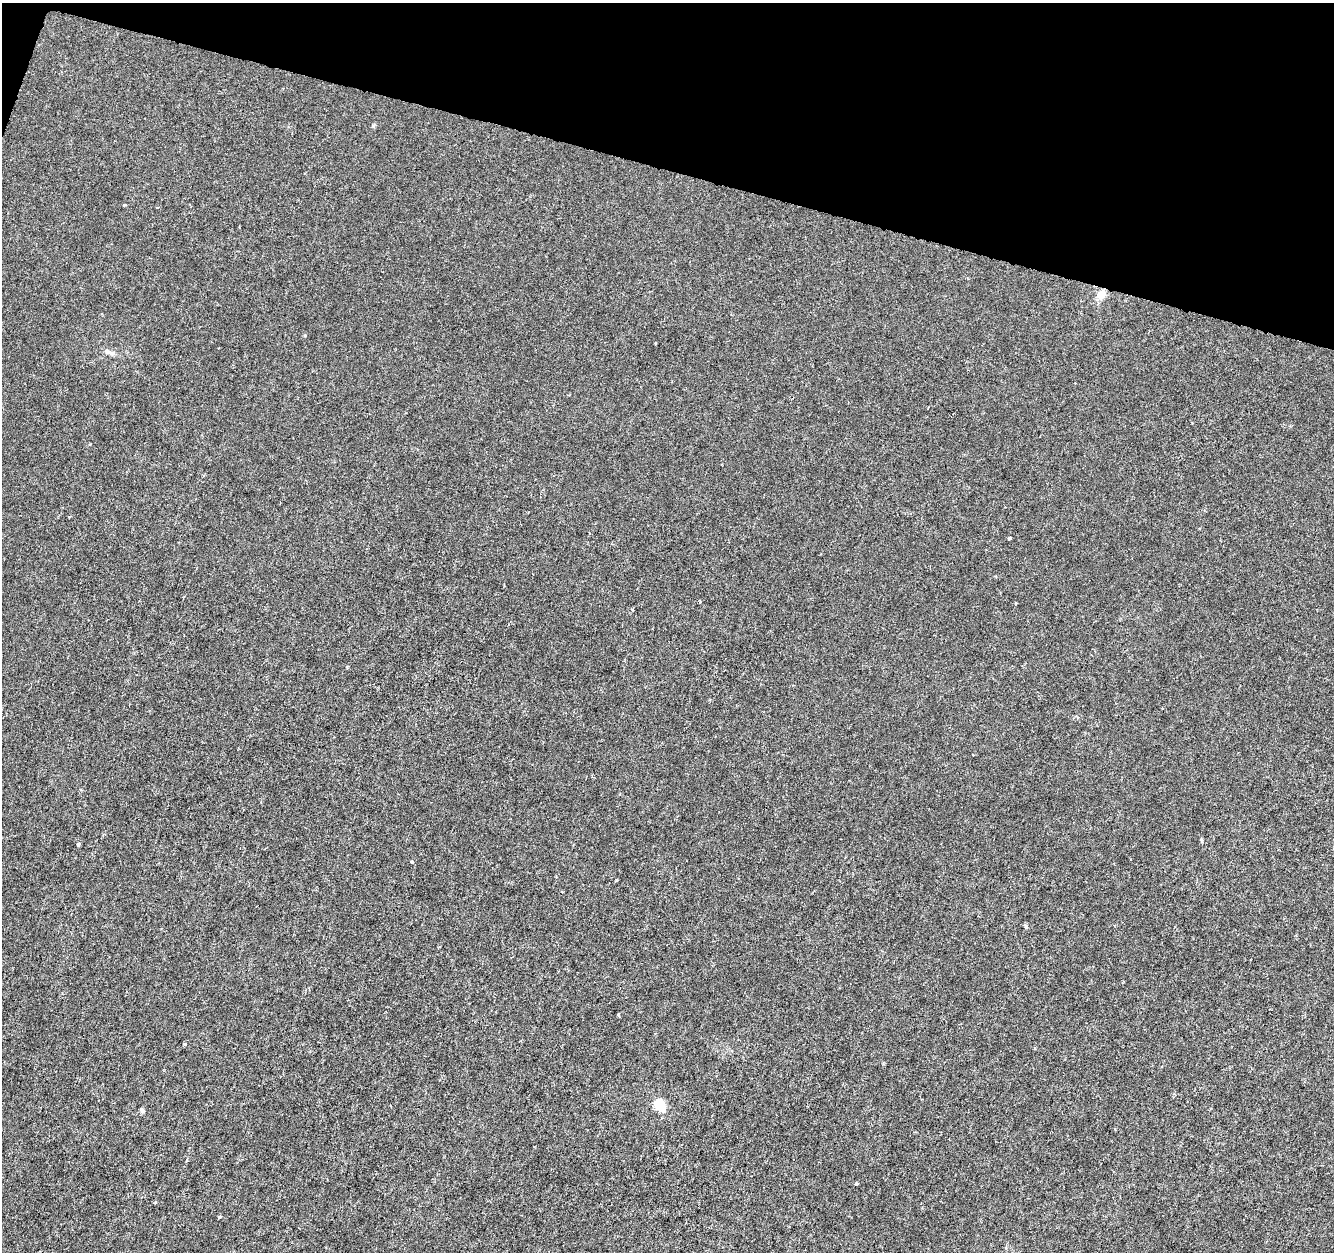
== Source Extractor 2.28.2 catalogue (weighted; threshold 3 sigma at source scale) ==
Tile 2 of 4 x 4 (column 2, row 1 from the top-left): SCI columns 1333-2664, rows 3969-5218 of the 5338 x 5500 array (HDU 1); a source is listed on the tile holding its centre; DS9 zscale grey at full resolution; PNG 1336 x 1254 px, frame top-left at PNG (2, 3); no overlay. Shown black and unused: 14% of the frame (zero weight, under 3 of 6 exposures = <1% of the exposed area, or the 3 px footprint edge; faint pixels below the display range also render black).
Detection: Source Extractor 2.28.2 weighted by HDU 2 'WHT'; one run over the whole footprint, this tile lists its part. Background -2.84e-04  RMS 0.0012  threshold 0.0051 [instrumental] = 3 sigma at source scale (4.09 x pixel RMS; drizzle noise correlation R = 1.36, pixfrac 0.8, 0.0396/0.0396 arcsec/px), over >= 5 px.
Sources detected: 20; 1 inside a brighter listed object's ellipse — not listed separately; the other 19 listed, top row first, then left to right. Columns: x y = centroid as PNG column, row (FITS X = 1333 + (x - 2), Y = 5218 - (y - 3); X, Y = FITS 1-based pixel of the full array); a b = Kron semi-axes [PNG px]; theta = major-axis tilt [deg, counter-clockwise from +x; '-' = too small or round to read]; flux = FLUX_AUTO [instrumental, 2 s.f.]
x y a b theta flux
373 125 6 4 87 0.15
124 205 5 3 - 0.1
158 207 4 2 - 0.084
1101 295 7 6 - 1.4
655 343 4 2 - 0.094
112 353 9 6 -14 0.39
1009 538 4 3 - 0.36
700 602 4 3 - 0.1
1201 839 5 4 - 0.15
78 844 4 3 - 0.51
412 862 4 3 - 0.13
1026 927 5 4 - 0.19
619 1015 4 3 - 0.15
185 1044 4 4 - 0.12
660 1105 7 6 - 3.9
142 1110 7 6 - 0.24
856 1183 4 3 - 0.25
155 1202 5 3 - 0.11
220 1217 4 3 - 0.13
Unlisted compact peaks at least as high as the median listed source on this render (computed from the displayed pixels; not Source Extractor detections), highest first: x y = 616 880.